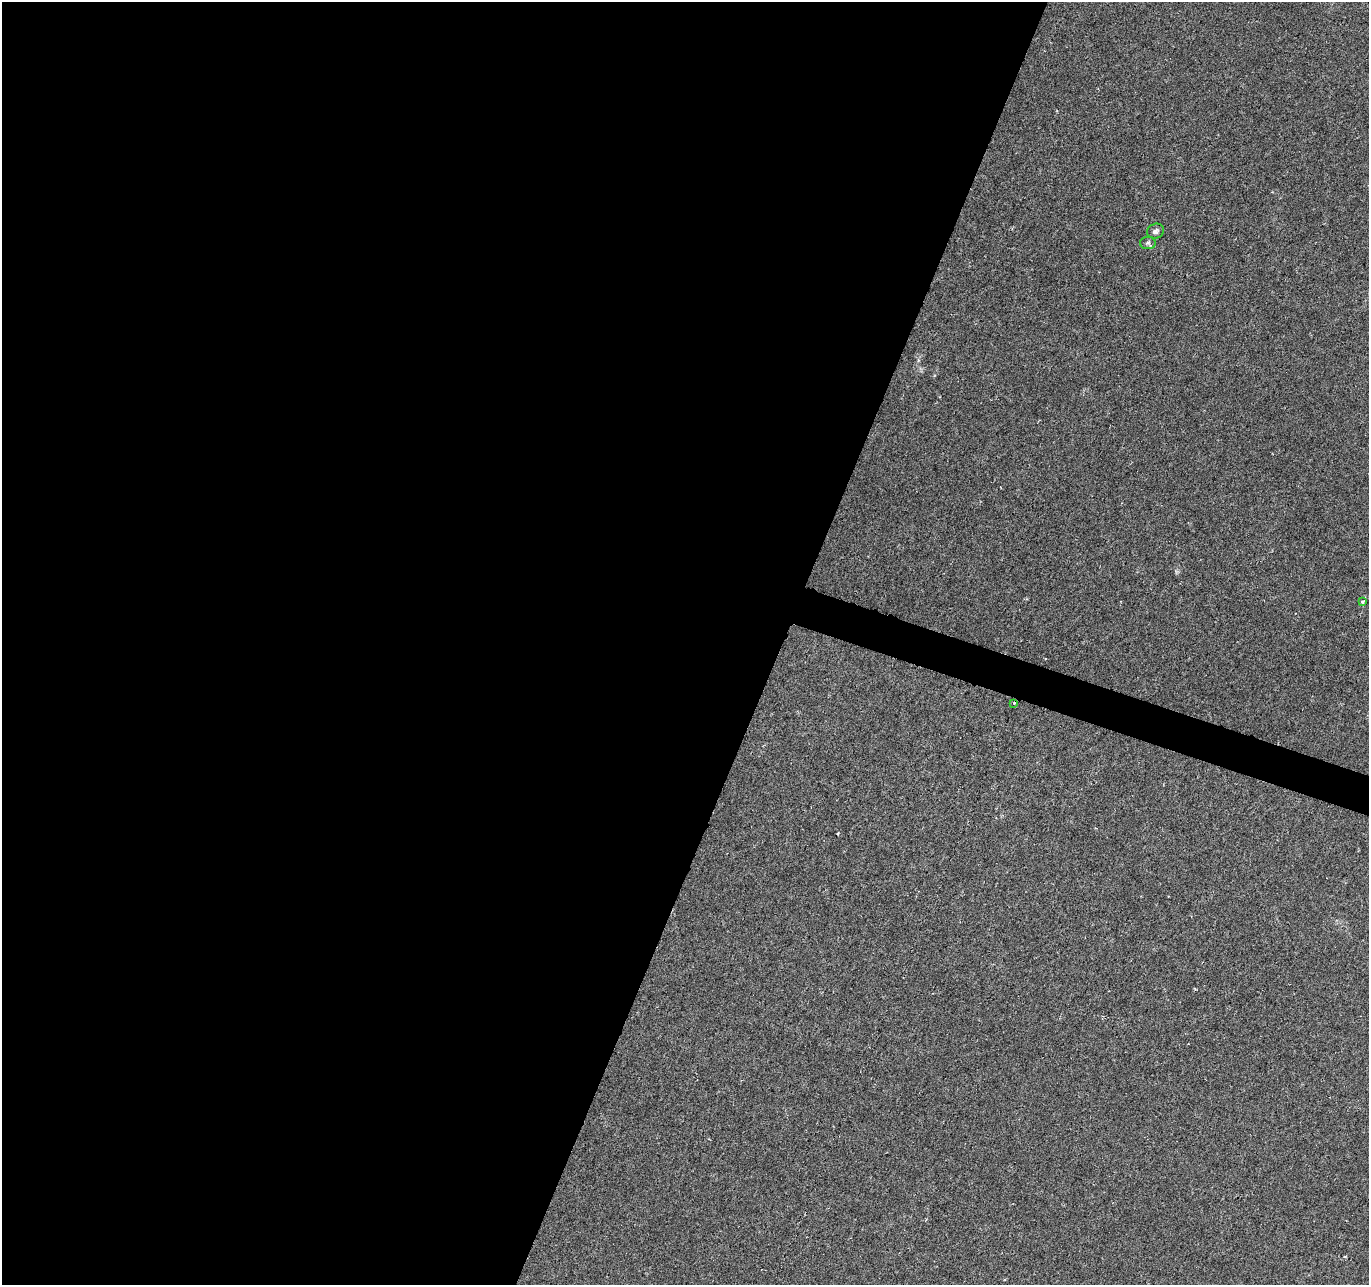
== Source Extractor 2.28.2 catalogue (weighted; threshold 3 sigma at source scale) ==
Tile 5 of 4 x 4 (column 1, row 2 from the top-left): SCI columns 1-1367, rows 2775-4057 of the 5470 x 5614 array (HDU 1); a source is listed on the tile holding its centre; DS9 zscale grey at full resolution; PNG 1371 x 1287 px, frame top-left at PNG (2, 2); each listed source drawn as its Kron ellipse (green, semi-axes under 4 px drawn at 4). Shown black and unused: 58% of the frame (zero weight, under 3 of 6 exposures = <1% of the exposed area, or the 3 px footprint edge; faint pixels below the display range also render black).
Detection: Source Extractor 2.28.2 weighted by HDU 2 'WHT'; one run over the whole footprint, this tile lists its part. Background 0.00589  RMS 0.003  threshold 0.0124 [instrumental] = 3 sigma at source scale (4.09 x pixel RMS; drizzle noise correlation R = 1.36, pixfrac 0.8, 0.0396/0.0396 arcsec/px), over >= 5 px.
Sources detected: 4; all 4 listed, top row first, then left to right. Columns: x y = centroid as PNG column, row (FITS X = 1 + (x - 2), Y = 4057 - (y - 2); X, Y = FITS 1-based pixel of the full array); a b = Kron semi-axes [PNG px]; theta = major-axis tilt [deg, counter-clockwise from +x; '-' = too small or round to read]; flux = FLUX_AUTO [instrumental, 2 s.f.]
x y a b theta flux
1156 231 9 7 20 0.95
1148 243 8 6 2 0.68
1363 602 3 3 - 0.55
1014 703 3 3 - 0.33